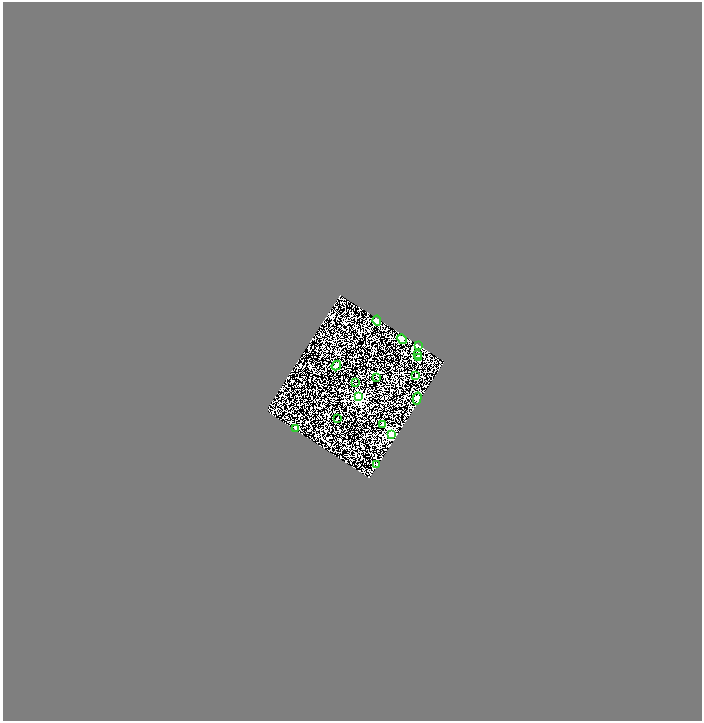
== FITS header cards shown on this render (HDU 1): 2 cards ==
NAXIS1  =                 1399
NAXIS2  =                 1438

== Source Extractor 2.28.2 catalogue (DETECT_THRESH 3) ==
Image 1399 x 1438 px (HDU 1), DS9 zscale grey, zoomed out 1/2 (1 PNG px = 2 x 2 image px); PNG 704 x 723 px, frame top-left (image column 2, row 1438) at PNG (3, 2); each listed source drawn as its Kron ellipse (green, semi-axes under 4 px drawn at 4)
Background 0.914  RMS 0.18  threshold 0.542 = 3 sigma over >= 5 px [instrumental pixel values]
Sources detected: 18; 2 cannot appear on this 1/2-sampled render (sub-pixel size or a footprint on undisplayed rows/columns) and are neither listed nor drawn; the other 16 listed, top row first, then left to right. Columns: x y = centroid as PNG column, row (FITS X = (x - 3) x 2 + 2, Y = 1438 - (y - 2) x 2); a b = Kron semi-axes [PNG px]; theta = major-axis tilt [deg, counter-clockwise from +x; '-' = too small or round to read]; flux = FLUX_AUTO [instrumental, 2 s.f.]
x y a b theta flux
377 321 5 3 - 40
402 339 5 4 - 82
418 345 3 2 - 32
418 354 4 3 - 42
418 358 2 2 - 370
336 365 5 3 - 150
416 376 2 2 - 39
377 377 3 2 - 14
355 383 2 2 - 16
359 397 3 3 - 4600
417 399 6 3 76 54
337 419 2 2 - 60
383 424 3 2 - 14
296 428 2 2 - 340
392 434 3 3 - 4700
376 465 2 2 - 13
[2 sub-pixel or undisplayed-footprint detections neither listed nor drawn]